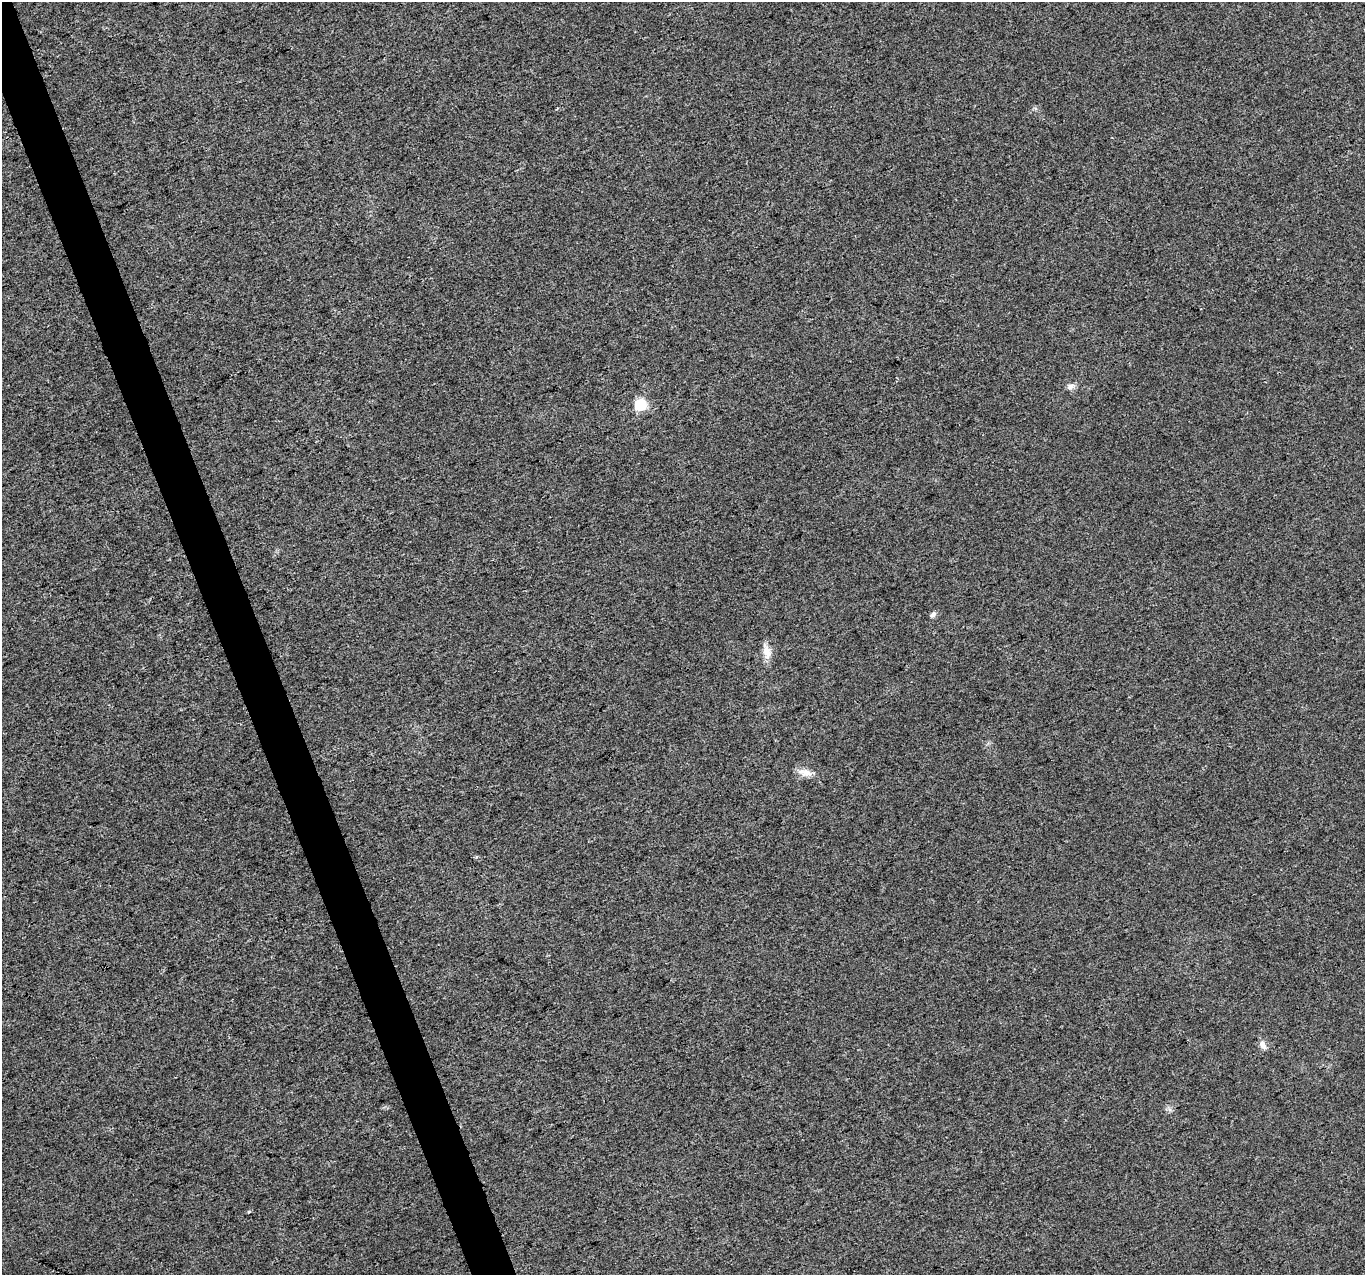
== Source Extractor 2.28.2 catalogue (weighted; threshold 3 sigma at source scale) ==
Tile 11 of 4 x 4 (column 3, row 3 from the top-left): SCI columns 2731-4093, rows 1400-2672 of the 5457 x 5290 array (HDU 1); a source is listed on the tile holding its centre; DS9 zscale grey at full resolution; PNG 1367 x 1277 px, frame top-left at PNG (2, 2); no overlay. Shown black and unused: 3% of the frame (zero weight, under 3 of 4 exposures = <1% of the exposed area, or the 3 px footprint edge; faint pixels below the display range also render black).
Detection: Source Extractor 2.28.2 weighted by HDU 2 'WHT'; one run over the whole footprint, this tile lists its part. Background 0.00548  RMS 0.0035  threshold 0.0156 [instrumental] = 3 sigma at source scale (4.5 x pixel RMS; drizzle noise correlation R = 1.50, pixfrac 1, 0.0396/0.0396 arcsec/px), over >= 5 px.
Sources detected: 7; all 7 listed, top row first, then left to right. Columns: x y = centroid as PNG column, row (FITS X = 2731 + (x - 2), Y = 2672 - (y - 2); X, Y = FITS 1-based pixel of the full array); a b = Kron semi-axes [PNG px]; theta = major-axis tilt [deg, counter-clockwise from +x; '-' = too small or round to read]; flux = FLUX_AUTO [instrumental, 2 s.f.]
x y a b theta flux
1070 387 10 8 18 1.6
640 405 5 5 - 37
933 614 9 5 46 1
767 652 19 10 -78 3.5
805 773 18 9 -8 3.1
1263 1045 12 7 -61 1.9
249 1212 5 3 - 0.37